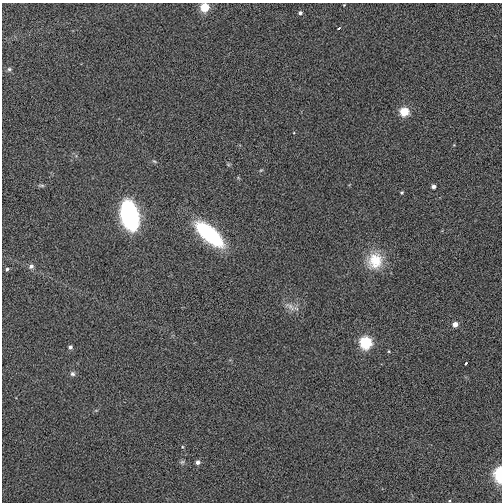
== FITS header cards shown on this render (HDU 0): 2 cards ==
NAXIS1  =                  500
NAXIS2  =                  500

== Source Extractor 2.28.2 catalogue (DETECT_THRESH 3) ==
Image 500 x 500 px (HDU 0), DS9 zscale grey, 1 PNG px = 1 image px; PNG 504 x 504 px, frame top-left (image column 1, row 500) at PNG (2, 3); no overlay
Background 0.0225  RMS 0.34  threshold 1.02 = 3 sigma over >= 5 px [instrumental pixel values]
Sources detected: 26; all 26 listed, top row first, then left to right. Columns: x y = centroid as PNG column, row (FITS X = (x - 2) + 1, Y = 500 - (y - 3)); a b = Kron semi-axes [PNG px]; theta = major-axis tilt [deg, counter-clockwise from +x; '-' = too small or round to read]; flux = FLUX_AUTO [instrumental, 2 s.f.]
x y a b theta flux
344 5 3 3 - 16
205 7 5 5 - 690
300 13 5 4 - 52
339 28 3 2 - 30
9 69 6 6 - 46
404 112 6 5 - 770
228 164 6 4 -19 29
261 170 5 4 - 25
41 185 10 4 0 46
433 186 4 4 - 84
402 193 4 4 - 30
129 215 20 11 -76 5200
209 234 29 11 -41 2900
375 261 22 20 71 660
31 266 7 6 - 77
7 269 5 4 - 38
290 306 19 7 -37 160
455 324 5 5 - 180
366 343 6 6 - 1900
70 347 4 4 - 65
465 363 3 3 - 94
72 374 7 6 - 59
182 447 5 3 - 22
182 462 6 6 - 46
198 462 5 4 - 95
499 474 12 7 -90 970
At the frame edge (FLAGS 8, measured only in part): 2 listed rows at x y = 205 7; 499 474